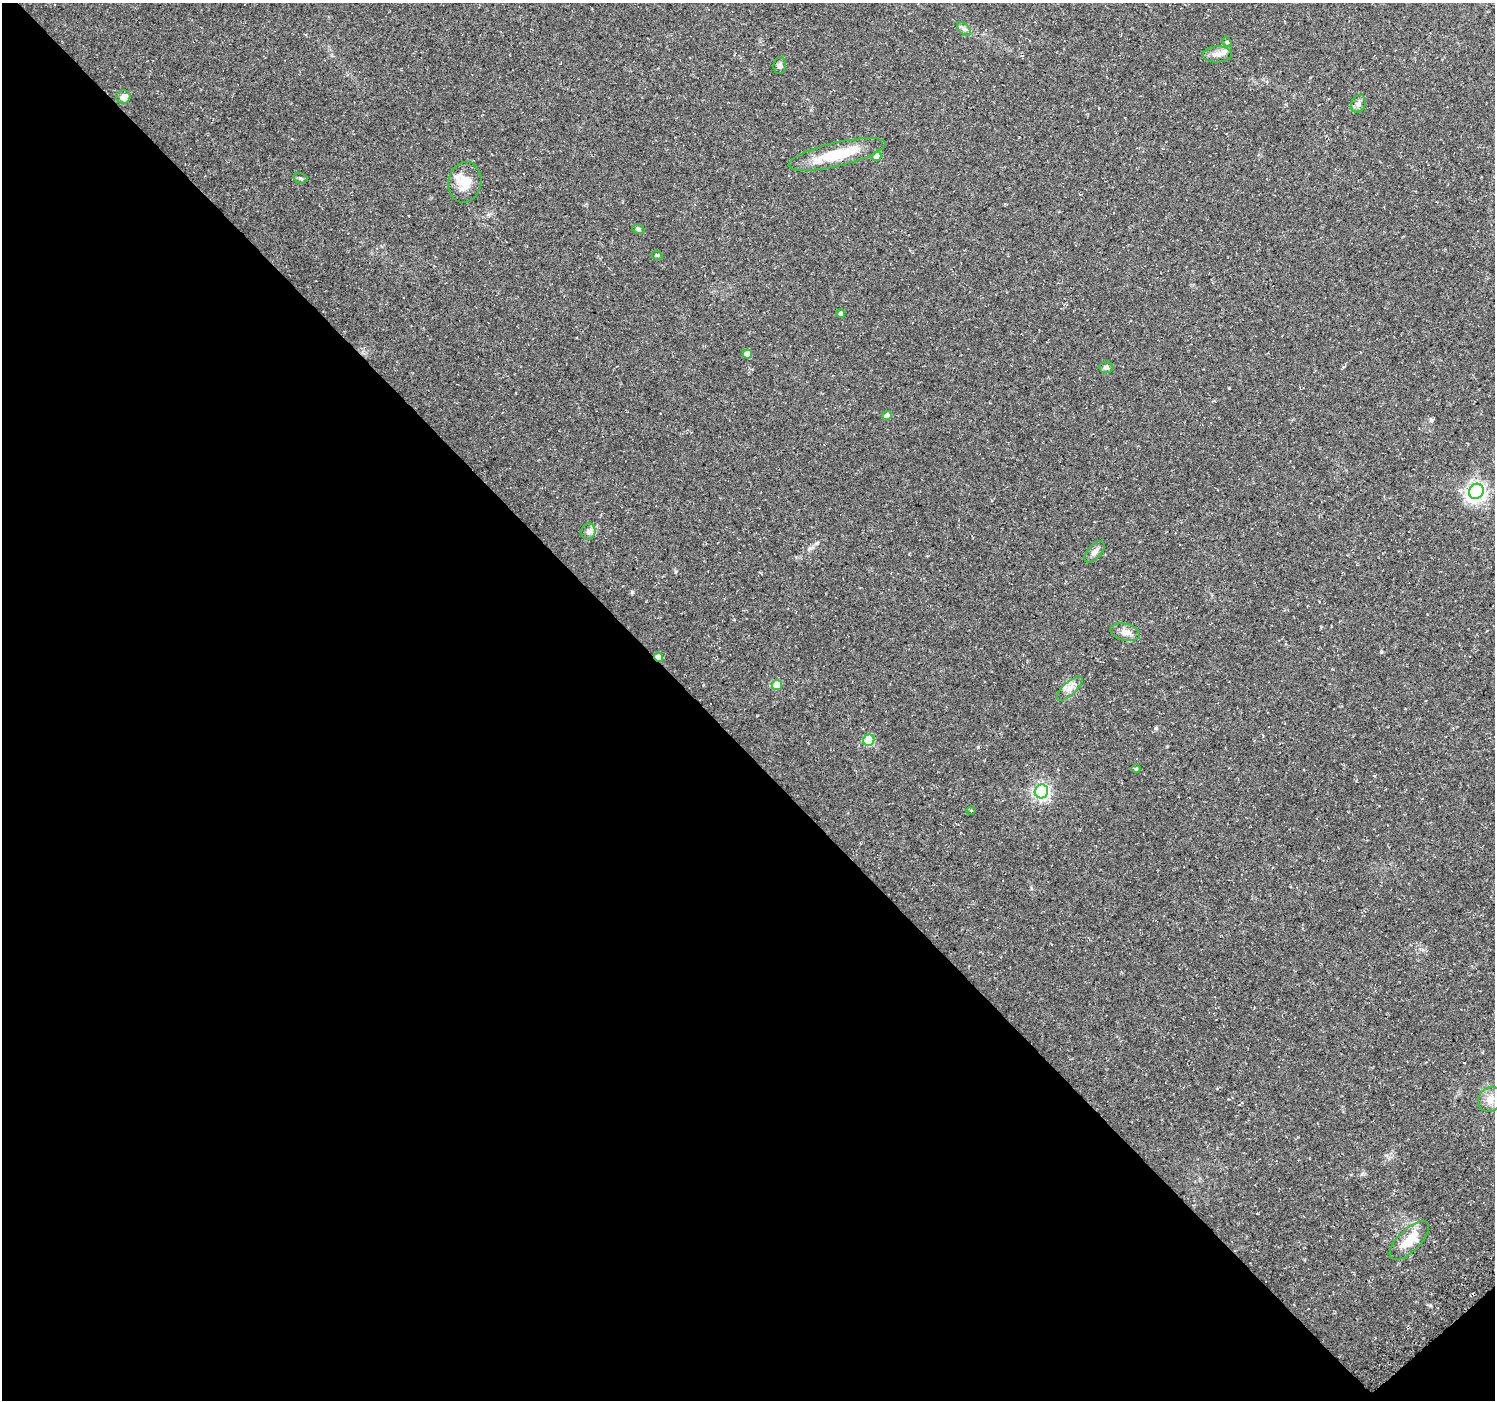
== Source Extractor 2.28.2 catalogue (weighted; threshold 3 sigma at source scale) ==
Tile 14 of 4 x 4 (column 2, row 4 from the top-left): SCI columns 1582-3074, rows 215-1612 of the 6110 x 6084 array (HDU 1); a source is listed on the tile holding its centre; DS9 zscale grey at full resolution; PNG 1497 x 1402 px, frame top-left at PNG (2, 3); each listed source drawn as its Kron ellipse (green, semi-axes under 4 px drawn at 4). Shown black and unused: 47% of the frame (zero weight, under 3 of 4 exposures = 5% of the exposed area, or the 3 px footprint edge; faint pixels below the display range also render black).
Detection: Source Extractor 2.28.2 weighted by HDU 2 'WHT'; one run over the whole footprint, this tile lists its part. Background 0.0834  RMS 0.0048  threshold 0.0217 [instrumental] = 3 sigma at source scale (4.5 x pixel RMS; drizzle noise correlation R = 1.50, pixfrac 1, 0.0396/0.0396 arcsec/px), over >= 5 px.
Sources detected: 33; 1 cosmic-ray / hot-pixel residue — neither listed nor drawn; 3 inside a brighter listed object's ellipse — not listed separately; the other 29 listed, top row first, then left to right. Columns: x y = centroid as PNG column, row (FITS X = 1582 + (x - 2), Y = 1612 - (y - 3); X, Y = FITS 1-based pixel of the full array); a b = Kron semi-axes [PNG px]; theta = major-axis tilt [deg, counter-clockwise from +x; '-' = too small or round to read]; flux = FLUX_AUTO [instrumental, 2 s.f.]
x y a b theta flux
964 29 8 5 -45 1.3
1227 42 5 4 - 0.6
1217 54 14 8 2 2.8
780 66 8 6 80 1.4
123 97 7 6 - 3
1358 104 9 7 65 1.7
837 154 50 12 13 19
877 156 5 4 - 6.2
300 178 7 5 -15 0.84
465 182 20 16 81 8.5
638 229 6 5 - 0.77
657 255 6 3 -18 0.49
841 313 4 4 - 1.1
747 354 4 4 - 3.9
1106 367 7 5 -2 1.2
887 415 5 4 - 2.8
1476 491 8 7 - 160
588 531 8 7 - 1.7
1095 552 13 7 48 2.2
1125 632 15 8 -13 3.3
658 657 5 4 - 5.5
777 685 5 5 - 8.6
1069 689 17 6 43 3.3
869 740 6 5 - 26
1136 769 4 4 - 0.55
1041 791 7 6 - 140
971 811 4 3 - 0.44
1490 1099 13 11 48 4.6
1409 1241 25 11 45 11
Overlapping masked pixels (flux is a lower limit): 1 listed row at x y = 658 657
Unlisted compact peaks at least as high as the median listed source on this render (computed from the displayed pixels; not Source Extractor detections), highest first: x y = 632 592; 1381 652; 1156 728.